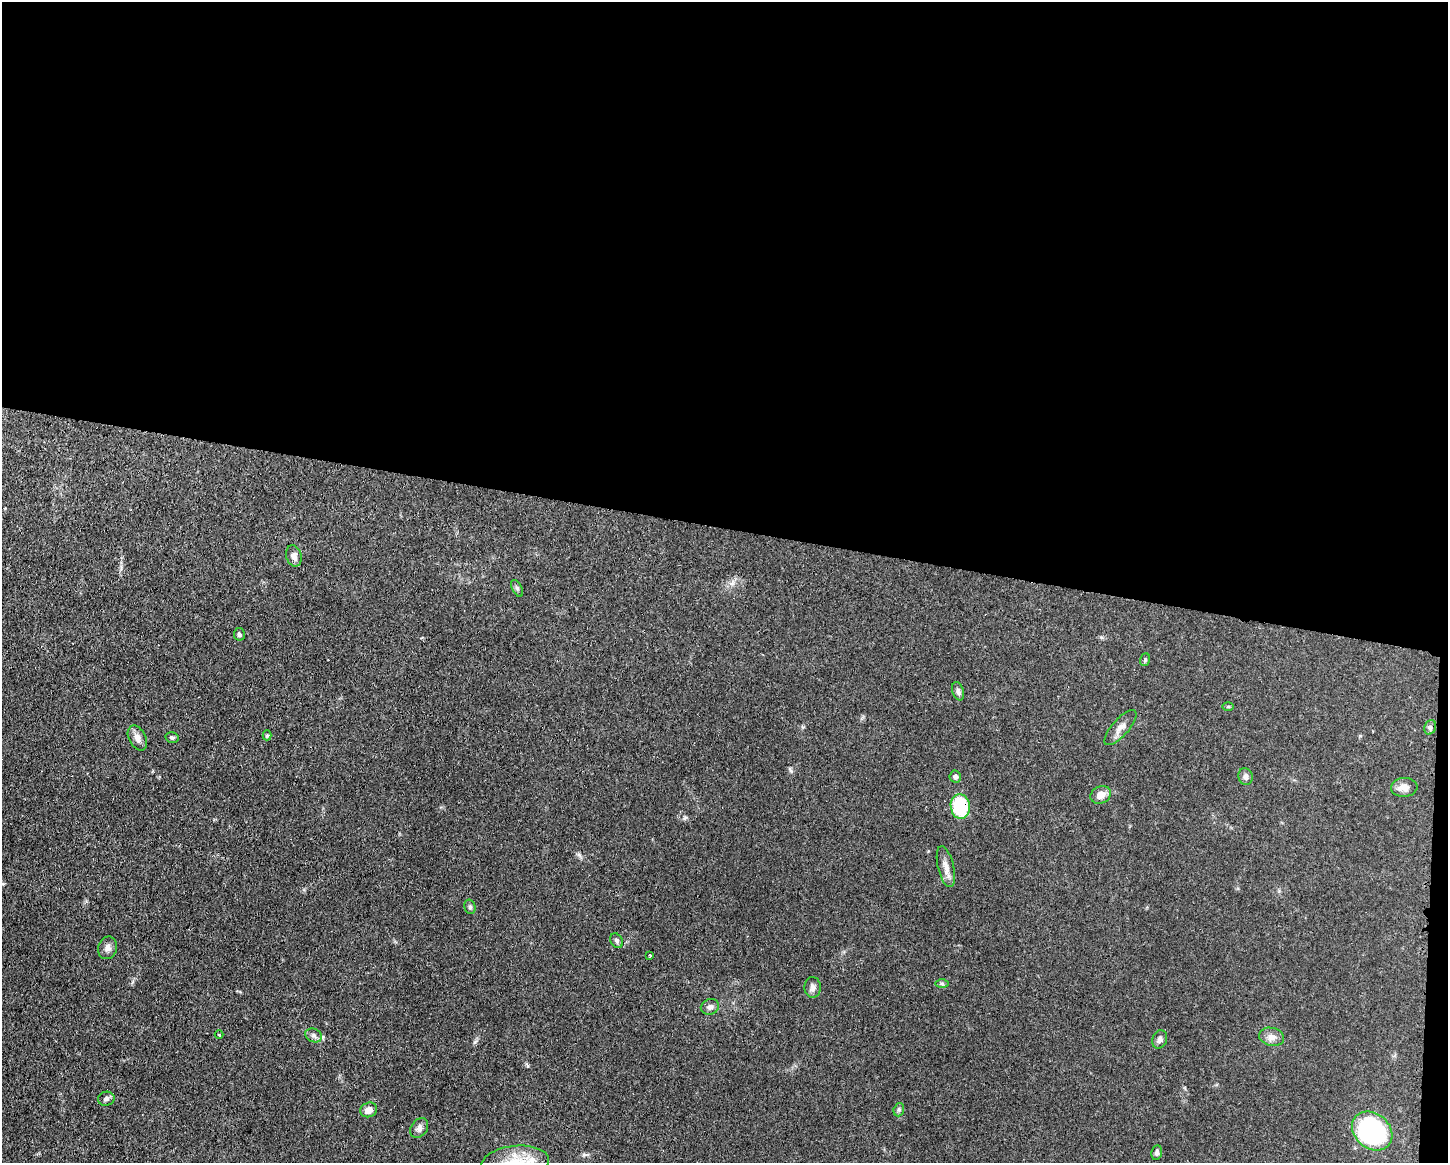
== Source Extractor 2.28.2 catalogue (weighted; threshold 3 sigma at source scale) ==
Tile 3 of 3 x 4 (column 3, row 1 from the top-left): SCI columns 3008-4453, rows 3486-4646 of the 4683 x 4649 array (HDU 1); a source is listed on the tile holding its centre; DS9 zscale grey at full resolution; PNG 1450 x 1165 px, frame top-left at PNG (2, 2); each listed source drawn as its Kron ellipse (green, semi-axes under 4 px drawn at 4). Shown black and unused: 46% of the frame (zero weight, under 3 of 4 exposures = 1% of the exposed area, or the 3 px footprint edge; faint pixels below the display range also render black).
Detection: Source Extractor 2.28.2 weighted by HDU 2 'WHT'; one run over the whole footprint, this tile lists its part. Background 0.0591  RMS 0.0043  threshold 0.0194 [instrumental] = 3 sigma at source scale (4.5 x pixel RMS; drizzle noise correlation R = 1.50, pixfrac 1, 0.05/0.05 arcsec/px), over >= 5 px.
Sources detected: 35; all 35 listed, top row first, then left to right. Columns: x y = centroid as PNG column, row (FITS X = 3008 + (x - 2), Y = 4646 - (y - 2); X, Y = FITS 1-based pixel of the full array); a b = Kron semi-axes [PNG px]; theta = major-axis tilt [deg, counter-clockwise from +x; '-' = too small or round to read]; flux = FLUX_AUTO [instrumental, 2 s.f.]
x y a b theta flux
294 556 11 7 -74 2.5
517 588 9 5 -63 0.89
239 634 6 5 - 0.83
1145 660 6 5 - 0.62
958 691 9 5 -72 1.2
1228 706 6 4 1 0.46
1430 727 7 5 69 1.1
1120 728 22 8 48 3.5
267 735 5 4 - 0.54
137 738 13 8 -62 2.7
172 738 7 5 -12 0.88
955 777 6 6 - 1.3
1245 777 8 7 - 1.6
1404 787 13 9 3 3.3
1101 795 10 8 28 3.9
960 806 12 9 -82 26
946 867 21 8 -77 3.4
470 907 7 5 -75 0.88
616 941 8 6 -59 1.1
107 948 11 9 74 2.2
650 955 3 3 - 0.76
942 983 6 4 -1 0.74
813 987 10 8 -88 1.8
710 1007 9 7 20 1.6
219 1035 4 3 - 0.33
314 1035 9 6 -25 1.4
1272 1037 12 9 -14 2.7
1160 1039 9 7 70 1.7
106 1099 8 7 - 1.4
369 1110 8 7 - 3.3
899 1110 7 5 70 0.83
419 1128 10 8 53 1.8
1372 1131 22 17 -40 66
1157 1153 7 5 79 1.2
515 1162 34 16 5 17
Overlapping masked pixels (flux is a lower limit): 1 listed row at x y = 960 806
Isophote crosses this tile's border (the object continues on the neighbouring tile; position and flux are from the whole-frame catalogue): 1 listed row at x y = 515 1162